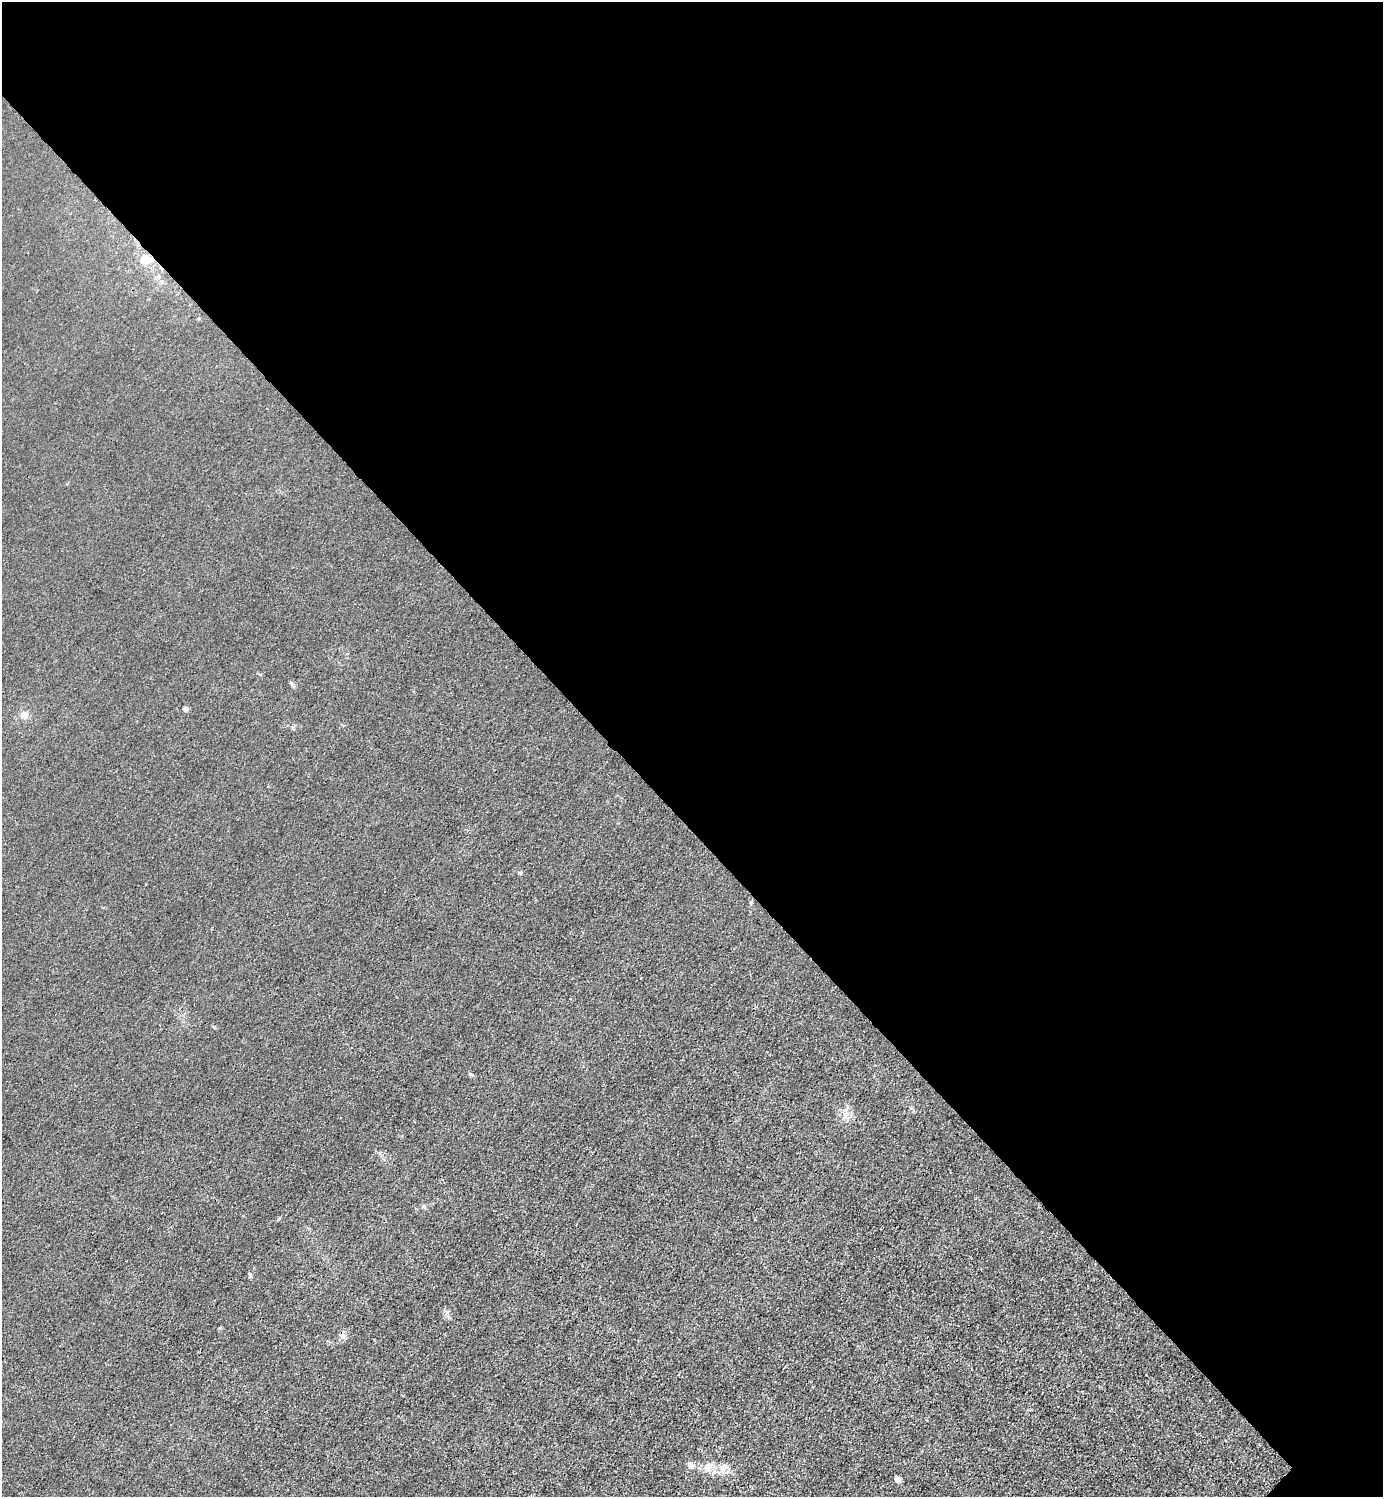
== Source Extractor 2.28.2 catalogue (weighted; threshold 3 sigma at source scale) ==
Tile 3 of 4 x 4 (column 3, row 1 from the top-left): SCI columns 3065-4445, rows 4488-5982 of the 5985 x 5985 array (HDU 1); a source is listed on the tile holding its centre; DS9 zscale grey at full resolution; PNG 1385 x 1499 px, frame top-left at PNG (2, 2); no overlay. Shown black and unused: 55% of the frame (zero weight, under 3 of 4 exposures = <1% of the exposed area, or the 3 px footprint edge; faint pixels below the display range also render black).
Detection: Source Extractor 2.28.2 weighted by HDU 2 'WHT'; one run over the whole footprint, this tile lists its part. Background 0.0213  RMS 0.0062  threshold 0.0279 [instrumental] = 3 sigma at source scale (4.5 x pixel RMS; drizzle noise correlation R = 1.50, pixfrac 1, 0.05/0.05 arcsec/px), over >= 5 px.
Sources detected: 10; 1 inside a brighter listed object's ellipse — not listed separately; the other 9 listed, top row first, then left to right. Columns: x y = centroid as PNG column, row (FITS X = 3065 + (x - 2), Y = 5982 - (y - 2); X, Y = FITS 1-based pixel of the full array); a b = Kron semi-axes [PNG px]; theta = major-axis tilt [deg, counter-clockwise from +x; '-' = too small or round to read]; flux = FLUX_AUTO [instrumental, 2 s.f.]
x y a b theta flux
145 259 14 11 -17 7
292 684 9 4 -58 1.3
185 709 4 4 - 3.5
24 715 9 8 - 3.4
471 1074 6 3 -3 0.79
250 1275 6 5 - 1.1
690 1465 9 7 -40 2.9
725 1467 19 12 6 7.3
898 1479 5 4 - 7.2